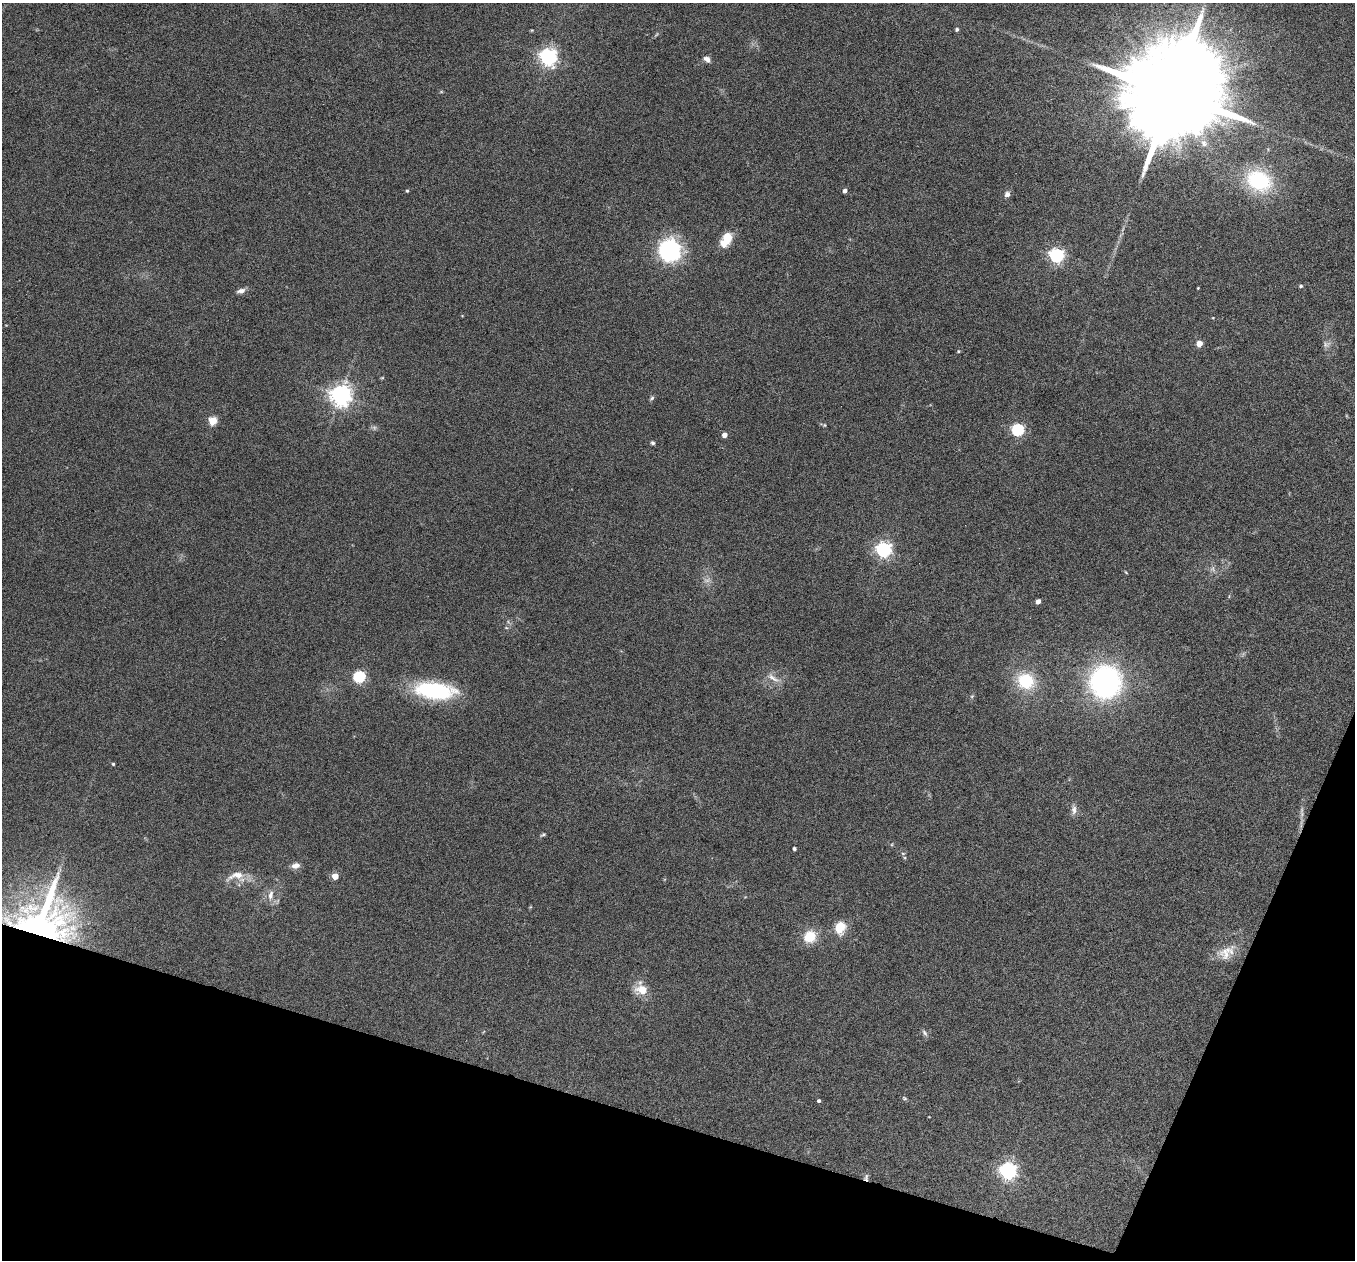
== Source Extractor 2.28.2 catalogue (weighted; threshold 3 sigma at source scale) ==
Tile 15 of 4 x 4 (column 3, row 4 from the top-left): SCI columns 2710-4062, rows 264-1521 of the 5417 x 5429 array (HDU 1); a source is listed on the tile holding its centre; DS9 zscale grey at full resolution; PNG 1357 x 1262 px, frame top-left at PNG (2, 3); no overlay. Shown black and unused: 15% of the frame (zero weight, under 4 of 8 exposures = <1% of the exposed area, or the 3 px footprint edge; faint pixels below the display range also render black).
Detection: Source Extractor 2.28.2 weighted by HDU 2 'WHT'; one run over the whole footprint, this tile lists its part. Background 0.0761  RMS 0.0044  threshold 0.018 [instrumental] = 3 sigma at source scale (4.09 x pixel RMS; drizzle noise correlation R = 1.36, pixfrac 0.8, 0.05/0.05 arcsec/px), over >= 5 px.
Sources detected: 60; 5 too faint to see at this stretch — not listed; the other 55 listed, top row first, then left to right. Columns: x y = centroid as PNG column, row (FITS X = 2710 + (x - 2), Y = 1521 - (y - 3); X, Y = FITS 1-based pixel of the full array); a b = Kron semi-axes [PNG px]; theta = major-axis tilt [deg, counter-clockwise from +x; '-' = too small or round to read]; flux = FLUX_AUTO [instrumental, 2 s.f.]
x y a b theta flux
957 29 5 4 - 0.88
532 30 6 3 17 0.4
548 57 6 6 - 180
707 59 9 6 -28 1.9
441 92 6 3 19 0.38
1173 93 31 20 65 16000
1259 181 20 15 -25 41
407 191 4 3 - 0.51
845 191 4 4 - 1.7
1007 194 8 7 - 1.5
726 239 19 11 64 7.5
670 250 23 22 - 41
1057 256 6 6 - 100
1301 286 5 4 - 0.73
1198 288 3 2 - 0.32
241 291 10 6 14 2
1213 318 4 3 - 0.32
1199 343 5 4 - 6.4
958 351 5 4 - 0.46
382 378 6 3 18 0.4
341 395 7 7 - 290
652 398 8 5 58 0.78
213 421 5 5 - 16
824 425 4 4 - 0.43
1018 430 6 5 - 61
724 435 4 4 - 3.1
653 443 5 4 - 0.73
884 550 6 6 - 130
1213 569 9 7 -63 1.5
1126 572 5 3 - 0.36
1038 602 4 4 - 2.8
359 677 5 5 - 51
773 678 21 7 -31 3.1
1026 681 18 16 -22 19
1105 682 40 37 76 71
434 690 42 17 -6 39
113 764 4 4 - 0.53
1074 810 12 7 -86 2.1
543 834 7 4 21 0.69
794 849 3 3 - 0.92
903 853 6 4 -1 0.5
295 865 11 7 10 2.3
236 875 28 10 16 6
335 876 4 4 - 7.2
271 895 15 7 80 2.9
41 926 41 31 52 300
840 927 13 10 73 8.2
810 937 15 13 37 9.3
1226 952 27 16 30 7.2
642 990 14 12 -38 7.6
925 1033 10 6 -53 1.1
904 1098 8 4 -27 0.58
819 1101 4 3 - 0.8
1008 1171 7 6 - 160
866 1178 9 6 81 1.3
Overlapping masked pixels (flux is a lower limit): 2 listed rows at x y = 41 926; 866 1178